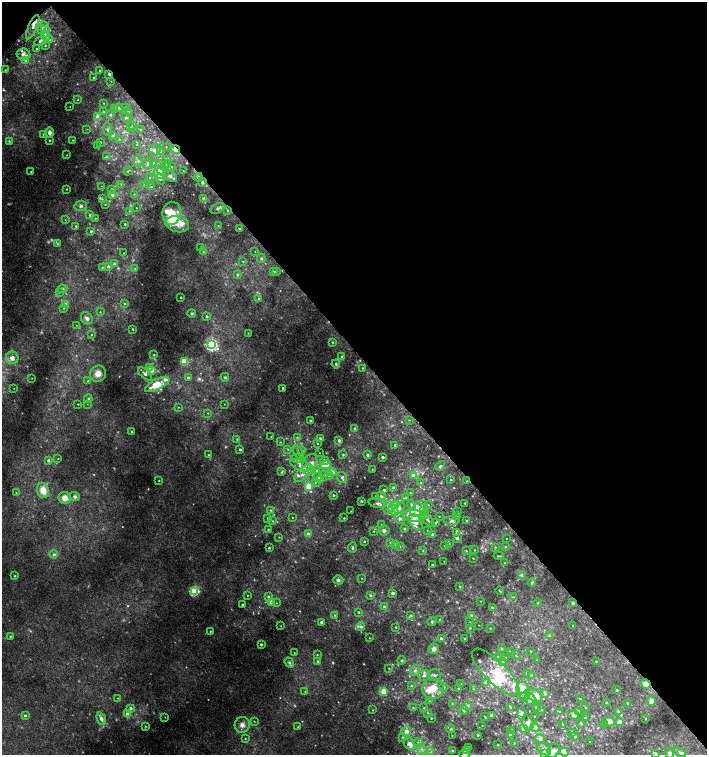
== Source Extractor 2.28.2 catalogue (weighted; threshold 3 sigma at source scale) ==
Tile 3 of 4 x 4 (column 3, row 1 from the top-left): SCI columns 2999-4407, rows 4552-6057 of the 6060 x 6084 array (HDU 1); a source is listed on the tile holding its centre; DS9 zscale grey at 2 x 2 block average (1 PNG px = mean of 2 x 2 image px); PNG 709 x 757 px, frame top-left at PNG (2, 2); each listed source drawn as its Kron ellipse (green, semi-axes under 4 px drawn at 4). Shown black and unused: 47% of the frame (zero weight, under 2 of 3 exposures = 2% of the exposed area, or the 3 px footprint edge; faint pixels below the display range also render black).
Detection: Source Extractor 2.28.2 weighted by HDU 2 'WHT'; one run over the whole footprint, this tile lists its part. Background 0.0224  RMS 0.0055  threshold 0.0248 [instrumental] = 3 sigma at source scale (4.5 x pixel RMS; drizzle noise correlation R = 1.50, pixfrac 1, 0.0396/0.0396 arcsec/px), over >= 5 px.
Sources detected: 526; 37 too faint to see at this stretch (2 x 2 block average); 2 inside a brighter object's white glare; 4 cosmic-ray / hot-pixel residue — neither listed nor drawn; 68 inside a brighter listed object's ellipse — not listed separately; the other 415 listed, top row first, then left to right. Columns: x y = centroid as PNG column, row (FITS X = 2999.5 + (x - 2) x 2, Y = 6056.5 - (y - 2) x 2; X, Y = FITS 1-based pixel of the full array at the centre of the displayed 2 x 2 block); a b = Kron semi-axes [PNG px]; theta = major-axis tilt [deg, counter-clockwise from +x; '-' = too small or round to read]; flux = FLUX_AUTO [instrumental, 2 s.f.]
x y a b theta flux
33 27 13 4 65 6.1
45 27 6 4 -66 4.5
42 30 4 3 - 2.5
46 36 5 4 - 7.1
50 40 4 3 - 1.6
40 41 6 4 28 6.8
45 46 3 3 - 1
37 49 2 2 - 0.82
23 54 7 5 -8 6.3
26 61 4 3 - 2
5 70 2 2 - 0.51
100 70 2 2 - 1.2
109 74 4 2 - 2.4
93 78 3 3 - 1.2
111 81 3 2 - 0.77
78 100 3 2 - 0.75
103 103 3 2 - 0.77
70 107 2 2 - 0.51
125 107 3 2 - 0.94
114 108 3 2 - 1.2
119 108 4 3 - 1.6
104 112 3 3 - 1.2
128 112 3 3 - 2.2
110 115 3 3 - 1.9
98 117 3 3 - 16
126 118 6 3 -28 1.7
133 125 4 3 - 2.1
130 127 3 3 - 1.7
87 129 3 2 - 0.64
108 130 6 4 -84 2.7
141 130 3 3 - 1.7
50 132 5 4 - 4.4
43 134 3 2 - 1.1
113 136 3 3 - 2
119 139 3 2 - 0.81
49 140 2 2 - 1
73 140 2 2 - 0.84
9 141 3 2 - 1.1
100 142 3 2 - 1
137 145 2 2 - 0.65
97 146 3 2 - 1.1
166 147 2 2 - 0.51
155 150 6 5 - 4.7
176 150 5 2 - 28
160 152 3 3 - 8.6
67 155 2 2 - 0.64
107 157 3 3 - 1.4
166 159 4 3 - 1.7
138 161 6 4 -86 2.8
153 163 4 3 - 3.1
148 164 5 5 - 4.8
166 165 5 4 - 2.6
171 167 3 3 - 1
161 168 8 5 -80 5.9
128 171 5 2 - 0.92
183 171 2 2 - 0.56
31 172 2 2 - 0.91
160 173 6 5 - 29
170 176 7 5 -31 5.4
198 177 4 4 - 3.4
150 178 3 3 - 1.6
160 179 6 4 -56 3.2
202 182 4 3 - 3.3
121 184 3 3 - 1.2
144 184 3 3 - 1.2
101 186 3 2 - 0.48
152 186 3 3 - 1.6
66 189 3 2 - 1
112 189 3 3 - 2
134 194 3 2 - 0.79
112 195 4 4 - 3.9
203 198 4 3 - 1.5
102 199 3 3 - 1.1
105 204 3 2 - 0.77
81 206 6 5 - 3.6
136 208 2 2 - 0.68
217 208 7 4 30 3
227 210 4 3 - 1.3
129 211 3 3 - 1.1
172 213 11 9 81 28
89 215 3 3 - 1.5
95 218 3 3 - 1.1
65 220 2 2 - 0.61
125 224 2 2 - 1.2
177 224 12 8 -13 11
76 226 2 2 - 1.4
218 226 3 2 - 0.77
239 228 2 2 - 1.4
91 231 3 3 - 1.9
57 244 3 3 - 1.1
201 248 4 3 - 1.1
203 252 3 3 - 1
255 252 2 2 - 0.68
124 253 2 2 - 0.51
261 258 4 4 - 2.3
243 261 3 3 - 1.3
114 264 3 3 - 3.5
108 266 3 3 - 2.6
102 267 4 2 - 1
135 269 3 3 - 1.4
274 271 3 2 - 1.5
276 272 3 2 - 1.7
237 275 3 3 - 2.1
63 289 5 4 - 2.1
59 292 3 3 - 0.98
181 297 2 2 - 1.4
259 299 4 3 - 1.6
125 304 3 3 - 1.8
66 305 4 4 - 4.9
63 308 3 3 - 1.4
100 312 3 2 - 0.68
192 313 4 4 - 2.1
207 316 3 2 - 2.4
87 318 7 5 -46 4.6
76 325 2 2 - 0.47
133 329 3 2 - 1.2
248 333 2 2 - 0.51
91 335 2 2 - 0.84
333 342 3 3 - 1.2
211 345 4 4 - 300
154 355 3 3 - 1.2
342 357 3 2 - 3.9
12 358 6 6 - 9.4
184 361 3 3 - 53
336 364 4 3 - 2.2
150 367 3 3 - 11
362 368 3 3 - 1.2
151 370 3 3 - 8.5
98 374 8 8 - 12
145 374 8 4 -42 5
225 377 4 3 - 1.4
32 378 3 2 - 0.44
188 378 3 3 - 4.7
88 381 3 3 - 1.7
157 384 13 5 27 27
14 388 2 2 - 0.52
283 388 2 2 - 3
88 399 4 4 - 2.2
78 404 2 2 - 0.97
87 404 3 2 - 0.56
224 404 2 2 - 0.4
178 407 3 2 - 0.65
207 413 3 2 - 0.65
311 420 4 3 - 1.2
409 420 3 2 - 1.1
355 429 4 3 - 2.8
132 431 3 3 - 1.5
271 437 2 2 - 3
297 437 3 3 - 1
237 439 3 3 - 1.5
320 439 3 3 - 4
339 440 3 3 - 2.5
280 442 3 3 - 1
318 444 3 2 - 1
395 445 2 2 - 1.7
240 449 3 2 - 2.1
288 449 3 3 - 1.5
302 451 3 3 - 2.5
298 453 7 3 -58 3.7
319 453 2 2 - 0.47
209 455 3 3 - 1.3
343 455 3 3 - 1.2
367 455 3 3 - 3
383 457 2 2 - 3
58 458 2 2 - 0.71
297 458 5 4 - 2.9
48 460 3 3 - 3.1
325 461 4 4 - 5.3
310 464 11 7 68 14
301 465 11 5 -20 12
326 465 5 4 - 17
440 466 5 3 - 2.6
372 469 2 2 - 0.66
317 470 4 4 - 2.4
282 472 4 2 - 1.3
332 472 4 3 - 11
303 473 11 5 42 9.5
324 475 4 3 - 1.9
329 475 4 4 - 1.9
413 475 3 3 - 8.2
342 477 5 5 - 3.6
318 478 4 3 - 2.3
321 479 2 2 - 0.65
451 480 3 3 - 1.3
159 481 2 2 - 0.73
466 481 2 2 - 0.62
315 482 3 3 - 1.4
421 483 2 2 - 0.72
309 486 4 3 - 38
393 488 3 3 - 4.3
43 490 7 6 - 19
384 490 2 2 - 2.7
410 492 3 2 - 0.59
16 493 2 2 - 0.68
333 495 3 2 - 1.2
381 496 4 4 - 2.9
75 497 5 4 - 3.3
376 497 4 3 - 2.4
406 497 4 3 - 1.2
65 498 6 6 - 12
361 501 4 3 - 1.2
378 503 9 5 -8 4.6
465 503 2 2 - 1.3
395 505 4 4 - 6.5
412 505 5 4 - 2.7
428 505 3 2 - 0.94
388 507 7 5 -85 5.1
399 508 6 4 60 3.8
418 509 9 6 47 14
271 510 3 3 - 1.3
393 510 6 4 -60 34
425 510 6 4 -74 3
351 511 2 2 - 0.32
458 512 2 2 - 0.83
424 514 4 4 - 4.5
457 515 3 3 - 2.1
414 516 11 6 -8 15
439 516 3 2 - 0.7
292 517 2 2 - 0.58
268 518 3 3 - 2.1
344 518 2 2 - 0.86
400 518 5 5 - 3.6
428 520 8 3 -42 3.2
273 521 3 3 - 1.1
452 521 8 4 0 4.2
467 521 3 2 - 1.5
416 522 9 5 -53 9.7
435 523 3 3 - 1.3
381 524 3 2 - 0.73
268 529 2 2 - 0.99
404 529 2 2 - 2.3
374 531 2 2 - 0.8
384 531 5 5 - 4.2
427 531 3 2 - 0.81
456 533 3 2 - 0.79
308 534 3 3 - 8.6
433 535 2 2 - 7.9
279 537 3 2 - 0.67
457 538 4 3 - 2.1
506 538 2 2 - 0.86
364 541 2 2 - 0.98
390 543 3 3 - 2.6
449 543 2 2 - 0.63
396 544 4 3 - 1.6
445 546 3 2 - 0.79
352 547 5 3 - 2.1
400 547 3 2 - 0.79
495 547 3 2 - 0.72
505 547 3 3 - 1.2
269 548 2 2 - 1.8
423 550 3 3 - 0.83
475 550 2 2 - 0.78
466 551 3 2 - 0.83
54 554 4 3 - 2.5
498 556 5 2 - 1.1
473 558 2 2 - 0.95
444 561 2 2 - 0.59
505 563 3 2 - 0.75
432 565 2 2 - 2
521 575 4 4 - 2.2
15 576 4 3 - 1.5
362 578 3 2 - 0.56
338 580 5 4 - 3.2
532 583 4 3 - 1.7
460 586 4 3 - 1.2
194 591 3 3 - 170
500 591 4 2 - 0.89
393 593 3 3 - 2.5
370 595 4 3 - 1.7
247 596 3 2 - 0.72
268 597 4 3 - 2.2
514 597 4 3 - 1.5
481 601 2 2 - 0.56
271 602 4 3 - 7.6
276 603 2 2 - 0.62
537 603 4 2 - 0.88
573 603 4 4 - 1.9
243 605 2 2 - 3.6
384 606 3 3 - 1.7
492 608 4 3 - 1.6
359 612 3 3 - 1.5
335 615 4 2 - 1
471 615 4 3 - 2
411 616 4 3 - 1.9
439 619 2 2 - 0.9
321 622 3 3 - 2.8
432 622 4 3 - 2.1
470 622 2 2 - 0.59
479 625 2 2 - 0.44
573 625 2 2 - 0.61
281 626 2 2 - 0.54
361 627 4 4 - 2.6
396 627 2 2 - 1.1
470 628 3 3 - 1
490 628 3 2 - 0.71
210 631 2 2 - 0.91
10 636 3 3 - 1.5
550 636 3 3 - 3.9
369 638 2 2 - 0.61
441 638 4 3 - 3.1
465 639 3 2 - 1.2
261 644 2 2 - 1.9
434 649 5 5 - 6
501 649 4 3 - 1.6
510 651 3 2 - 0.89
531 651 2 2 - 0.88
294 653 2 2 - 0.71
317 655 3 3 - 1
516 655 5 2 - 1
498 656 3 2 - 0.74
506 658 4 4 - 1.4
402 660 4 3 - 1.6
537 660 2 2 - 0.85
318 661 3 3 - 1.4
596 661 3 2 - 0.67
503 662 3 3 - 1.5
289 663 5 4 - 2.5
389 668 2 2 - 0.67
415 671 6 4 56 4.2
496 672 32 11 -44 38
527 673 3 2 - 1.1
424 675 6 5 - 4.1
434 675 6 6 - 3.9
532 675 4 3 - 1.4
485 682 2 2 - 5.5
461 684 3 2 - 1.1
646 684 5 4 - 8.6
411 686 3 2 - 0.91
444 687 4 4 - 2.2
433 688 11 10 - 22
459 688 2 2 - 1.3
523 688 6 6 - 11
473 689 3 2 - 0.96
617 690 2 2 - 1.6
305 691 3 2 - 0.84
384 691 3 3 - 36
545 694 3 3 - 1.4
534 695 8 5 -31 12
525 696 6 4 46 2.4
117 698 3 2 - 0.56
580 698 3 2 - 0.74
530 699 6 5 - 5.3
429 701 2 2 - 0.66
651 701 4 4 - 9
606 702 3 3 - 1.1
452 703 3 3 - 1.1
627 703 2 2 - 1.1
467 706 4 4 - 2.4
536 707 2 2 - 0.63
131 708 3 3 - 2.7
413 708 3 3 - 1.3
424 708 3 3 - 1
511 708 3 2 - 1.1
585 708 3 2 - 0.76
373 710 3 3 - 1
541 710 2 2 - 0.47
464 711 4 3 - 1.6
560 711 3 3 - 0.95
579 711 4 3 - 1.9
618 712 4 4 - 2.7
428 713 4 2 - 0.88
521 713 6 4 -89 2.3
128 714 3 3 - 13
25 715 3 3 - 2.4
491 715 3 3 - 2.7
574 715 5 3 - 6.3
534 716 2 2 - 0.82
165 717 2 2 - 0.75
485 717 4 2 - 1.1
431 718 2 2 - 0.96
585 718 3 2 - 1.1
646 718 2 2 - 0.88
101 719 6 4 -67 6
254 721 2 2 - 0.61
609 721 6 5 - 8.2
620 721 4 3 - 4.2
528 723 8 5 -71 4.6
581 723 4 3 - 1.5
562 724 3 2 - 0.56
242 725 8 7 - 7.4
482 725 2 2 - 0.32
605 725 4 3 - 1.6
145 726 3 3 - 1.1
298 727 3 2 - 0.88
523 728 3 2 - 14
535 728 4 4 - 6
451 729 4 2 - 1.1
511 730 3 2 - 0.61
406 731 5 4 - 7.1
572 733 3 2 - 4.1
478 735 3 2 - 0.85
510 735 3 2 - 3.4
452 736 2 2 - 0.7
575 736 4 3 - 1.5
402 737 3 3 - 1.1
245 738 2 2 - 0.78
540 739 5 4 - 3.2
590 742 2 2 - 0.39
418 743 5 4 - 2.8
514 743 2 2 - 0.61
410 744 6 5 - 8.1
498 745 2 2 - 1.1
468 747 2 2 - 2.1
422 749 5 4 - 4.2
544 749 8 5 -39 5.2
453 751 3 2 - 1.9
466 751 4 3 - 2.4
554 751 7 5 63 7.5
430 752 3 2 - 1.3
564 752 4 3 - 3.4
680 752 6 4 -34 3.5
656 753 3 3 - 1.3
669 753 5 4 - 3.3
464 754 5 3 - 8.3
545 754 3 3 - 15
Overlapping masked pixels (flux is a lower limit): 4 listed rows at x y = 109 74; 176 150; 198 177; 646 684
Isophote crosses this tile's border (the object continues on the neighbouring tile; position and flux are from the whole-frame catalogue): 4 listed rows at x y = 680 752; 669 753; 464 754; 545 754
Diffuse or blended objects may show on this block-average render without a row.